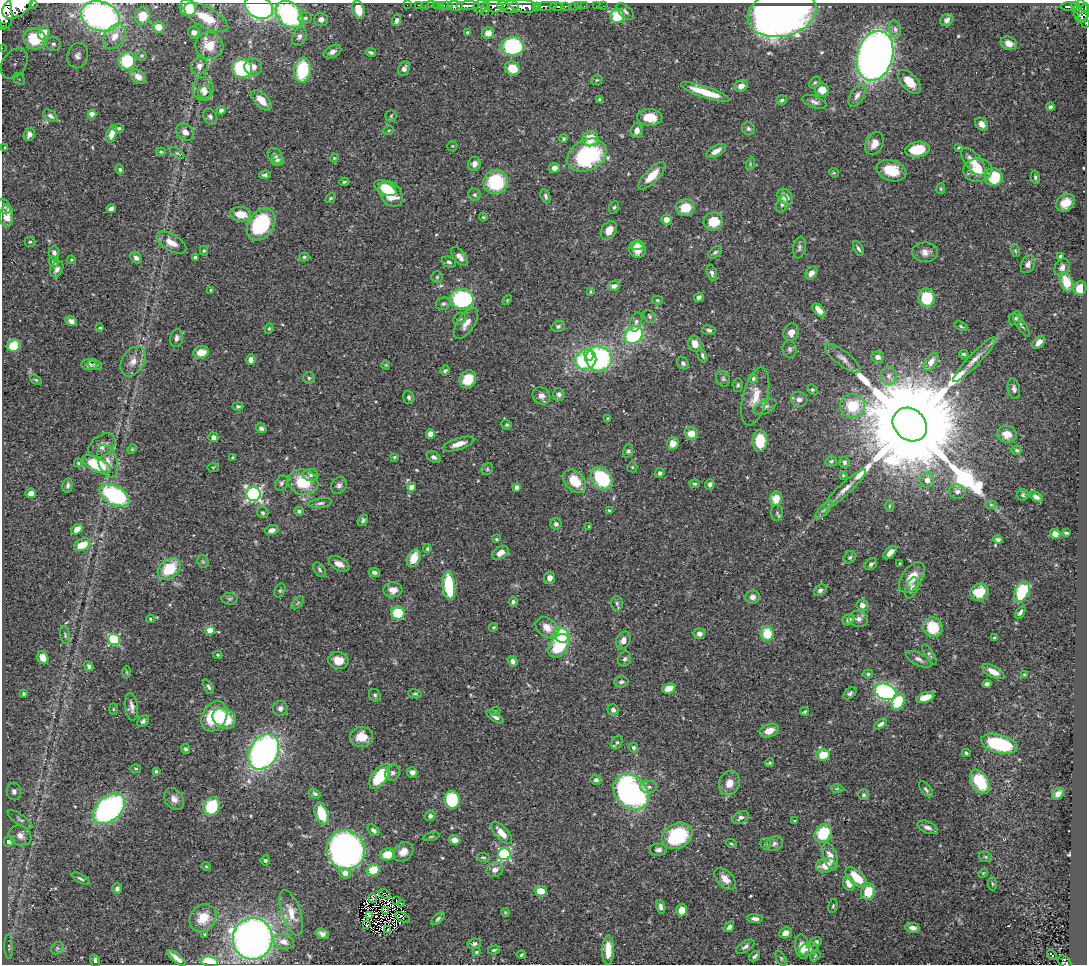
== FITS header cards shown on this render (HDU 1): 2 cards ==
NAXIS1  =                 1085
NAXIS2  =                  962

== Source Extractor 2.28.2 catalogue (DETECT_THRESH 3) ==
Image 1085 x 962 px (HDU 1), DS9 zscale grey, 1 PNG px = 1 image px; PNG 1089 x 966 px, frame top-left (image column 1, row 962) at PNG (2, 3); each listed source drawn as its Kron ellipse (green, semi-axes under 4 px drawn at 4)
Background 0.424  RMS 0.017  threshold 0.0519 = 3 sigma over >= 5 px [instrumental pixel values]
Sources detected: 532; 5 with non-positive FLUX_AUTO (blend fragments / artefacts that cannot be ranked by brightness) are neither listed nor drawn; of the other 527, the 500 brightest by FLUX_AUTO listed and drawn (27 fainter detections omitted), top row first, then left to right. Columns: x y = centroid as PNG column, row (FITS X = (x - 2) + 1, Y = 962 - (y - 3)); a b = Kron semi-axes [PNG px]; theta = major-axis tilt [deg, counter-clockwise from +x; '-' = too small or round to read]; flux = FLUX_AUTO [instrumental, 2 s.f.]
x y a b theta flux
34 3 3 2 - 21
407 5 2 2 - 6
419 5 3 2 - 11
425 5 2 2 - 5
431 5 2 2 - 6.5
436 5 3 2 - 12
503 5 6 3 -10 160
17 6 17 10 33 1900
441 6 4 3 - 13
447 6 6 3 0 30
455 6 8 5 -4 580
468 6 11 3 1 540
481 6 7 6 - 120
493 6 10 6 -15 290
524 6 14 6 -6 1100
546 6 11 3 5 340
557 6 7 3 -1 180
565 6 3 3 - 50
575 6 3 3 - 23
579 6 2 2 - 3.6
584 6 2 2 - 5.5
596 6 2 2 - 3.5
603 6 3 2 - 2.7
1069 6 8 3 0 130
259 7 15 10 -25 230
511 7 8 6 11 460
537 7 3 3 - 140
1076 7 5 3 - 89
188 8 9 7 -45 49
486 8 8 3 80 170
1085 8 5 2 - 110
358 9 9 6 -75 19
4 10 19 8 -82 1700
625 11 10 6 -42 3.6
1081 11 11 7 -87 190
782 13 35 23 14 930
289 14 15 11 -46 150
100 16 20 14 -19 290
143 16 9 7 80 25
617 16 7 7 - 67
1083 16 6 3 30 110
206 18 24 10 -28 29
305 18 7 5 13 2.5
321 19 7 6 - 5
397 20 6 4 70 3.8
947 20 7 5 32 4.2
1085 23 4 3 - 21
3 27 3 2 - 16
158 27 6 5 - 19
895 29 9 6 -79 4
194 32 6 5 - 5.6
44 33 7 5 60 8.2
468 33 3 3 - 1.7
488 33 6 6 - 10
115 36 14 9 54 14
299 36 10 6 62 4.9
35 39 11 10 - 46
1009 43 8 6 -26 9.4
53 44 7 7 - 3.9
209 46 14 13 - 24
513 46 11 9 -2 110
2 48 2 2 - 4.3
332 52 9 5 26 5
371 52 5 4 - 2.1
142 55 5 5 - 1.6
78 56 13 10 78 7.4
875 56 25 17 74 900
127 61 9 8 - 53
14 64 16 11 56 18
199 66 9 8 - 6.8
253 67 9 8 - 7.5
242 68 10 9 - 84
512 68 8 7 - 20
404 69 7 5 67 5.2
302 70 12 8 82 69
138 77 8 6 -35 9
19 79 6 5 - 3
597 80 6 5 - 1.8
815 82 6 4 47 1.9
910 82 14 8 -47 16
741 86 7 5 25 7.7
203 89 12 10 -85 9.5
822 90 7 6 - 15
205 92 7 6 - 3.5
705 92 25 5 -18 35
857 95 12 6 60 6.1
599 99 4 4 - 2
261 100 12 7 -45 16
782 100 5 4 - 2.6
814 102 13 6 -19 4.6
1050 107 4 4 - 3.4
221 110 4 4 - 2.5
92 114 4 4 - 18
50 116 8 5 -35 3.6
391 116 5 5 - 1.8
210 117 8 6 -57 3.3
650 117 12 8 -1 28
982 124 7 5 -44 7.4
119 128 5 4 - 2.1
748 129 7 6 - 2.7
389 130 5 3 - 1.1
637 131 8 6 78 8.8
185 132 10 7 -41 7.4
29 134 7 5 63 5
112 134 9 5 71 11
564 139 4 4 - 1.6
590 139 8 7 - 25
874 144 12 8 65 10
452 146 5 5 - 1.4
958 147 4 2 - 1.2
4 148 3 3 - 1.4
917 150 12 7 8 45
716 151 11 5 30 7.8
161 152 4 4 - 1.4
177 153 8 4 -34 1.8
587 155 21 15 27 130
275 156 8 6 -51 4.1
334 158 4 4 - 1.1
278 160 6 5 - 3.3
973 162 16 8 -51 17
474 164 7 6 - 6.7
750 164 6 4 73 1.7
554 168 5 5 - 6.2
120 170 5 4 - 1.6
978 170 14 11 2 18
891 171 15 10 -16 30
834 173 5 4 - 1.2
265 175 6 3 1 2.6
652 176 18 7 45 20
994 177 9 9 - 42
1035 177 7 4 -81 2.3
344 182 5 3 - 1.6
496 182 12 12 - 73
385 188 12 6 -27 20
941 189 5 4 - 1.4
391 194 14 10 -54 37
475 195 6 5 - 2.3
545 196 7 4 -70 2.8
785 197 9 6 -49 11
330 198 5 4 - 1.6
1065 203 10 8 36 16
782 204 9 5 69 3
4 206 8 6 -61 2.6
614 207 6 4 69 2
685 208 9 8 - 20
111 209 4 4 - 4.7
241 214 10 7 -9 21
7 216 11 6 86 14
483 217 4 4 - 1.2
666 219 5 5 - 11
713 221 10 9 - 26
261 224 17 12 54 91
609 230 10 7 59 11
30 242 5 5 - 1.6
171 242 17 8 -31 14
637 245 7 5 1 7.9
799 247 11 6 80 3.5
858 248 8 4 -61 2.9
637 250 8 7 - 12
204 251 5 4 - 1.8
1015 251 6 4 -70 1.5
715 252 8 5 37 2.6
925 252 13 10 0 9
54 253 7 5 -89 4.8
1060 256 4 3 - 2
195 257 4 3 - 2.7
304 257 5 4 - 1.7
459 257 11 6 -50 7
136 258 6 5 - 4.6
72 260 4 3 - 1.4
54 262 6 5 - 4.6
449 262 7 5 -22 2.9
1028 264 9 6 66 5.1
1062 267 9 7 64 5.3
57 269 9 6 65 5.3
712 273 8 5 -74 3.5
811 273 7 5 48 7.7
437 277 5 5 - 1.8
1066 282 10 6 -69 27
614 286 6 5 - 5.1
1080 288 7 6 - 17
211 290 3 2 - 1.2
590 291 4 3 - 1.5
699 297 5 4 - 3.4
927 298 9 8 - 50
462 299 12 10 -1 160
507 300 6 3 46 1.3
657 300 5 4 - 1.6
443 304 7 6 - 3.2
819 310 8 4 -48 10
650 316 7 5 -53 2.6
1016 318 7 6 - 2.8
460 319 7 5 33 2.3
71 321 6 4 -27 6.3
636 322 10 6 74 3.9
466 323 17 8 56 11
1021 325 13 4 -55 2.6
558 326 6 5 - 2.6
961 326 7 4 -22 1.7
100 328 4 3 - 1.5
269 328 5 3 - 1.4
709 330 7 5 -15 2.7
791 332 9 7 69 7.8
634 335 10 8 43 120
177 338 9 6 78 4.6
1039 342 8 5 47 7.1
695 344 8 6 -71 9.6
14 346 7 6 - 40
790 349 9 7 -77 3.6
201 352 8 6 14 16
964 354 4 3 - 1.7
589 355 6 4 -62 27
702 355 7 3 -65 2.2
878 357 6 5 - 5.4
843 358 21 7 -38 8.4
599 359 13 12 - 200
251 360 5 4 - 7
586 360 11 9 27 87
974 360 30 6 46 12
133 361 16 11 58 12
931 362 10 5 56 8.6
683 363 7 5 -45 3.4
89 365 7 5 -10 5.1
95 365 7 5 -18 1.9
386 365 4 4 - 1.2
445 371 5 4 - 2.2
889 376 9 8 - 6.2
309 378 6 6 - 2.4
753 378 5 5 - 2.3
468 379 9 8 - 27
723 379 8 6 -58 2.8
36 380 6 4 -29 1.7
738 385 7 5 88 2
1014 389 10 6 -78 4.3
812 390 6 4 -44 1.9
559 394 6 5 - 3.7
541 396 9 8 - 5.9
755 396 30 12 75 22
409 397 7 5 -77 2.4
799 399 8 7 - 5.7
238 406 5 4 - 2
852 406 12 12 - 39
765 407 12 6 27 4.8
608 419 4 4 - 1.6
507 425 5 4 - 1.7
910 425 18 15 -42 54000
261 428 5 4 - 3.1
430 434 4 4 - 19
691 434 7 6 - 12
1007 434 10 8 -9 13
213 437 5 4 - 4.1
760 441 11 7 89 35
673 443 6 5 - 13
458 444 16 5 18 13
102 446 15 10 35 9.2
132 449 5 4 - 1.3
1017 450 5 4 - 1.9
628 451 7 5 79 2.3
394 457 3 3 - 1.2
434 457 7 5 -31 3.8
233 458 4 3 - 2
108 461 17 9 -72 12
831 461 6 5 - 2.3
845 462 5 5 - 2.8
78 463 4 4 - 1.4
97 464 15 7 -25 67
213 467 6 4 -1 1.2
632 467 5 5 - 1.6
487 469 6 5 - 2.1
660 473 5 4 - 3.1
311 475 8 6 -1 3.2
843 475 4 4 - 1.2
602 479 13 9 -50 76
927 480 7 7 - 7.5
575 481 13 9 -45 30
303 482 15 12 -15 45
282 483 8 6 59 3
695 484 5 4 - 1.7
710 484 5 4 - 4.1
68 485 7 5 80 2.8
339 485 8 7 - 4.3
412 487 4 4 - 13
517 487 4 4 - 4.6
845 489 28 6 43 12
957 492 8 7 - 5.3
31 493 5 5 - 8.4
253 494 7 7 - 300
114 495 16 9 -29 130
1023 495 5 5 - 1.9
1036 497 7 4 -33 4.6
776 499 7 6 - 16
320 503 12 4 7 3.1
991 504 6 4 0 1.6
889 506 6 4 89 1.4
609 510 4 3 - 1.4
824 510 12 4 47 3.9
299 511 4 4 - 2.5
263 513 6 5 - 2.2
777 513 8 6 -88 2.5
363 520 6 4 57 2.5
556 524 5 5 - 3.3
589 526 4 3 - 1.2
77 529 6 4 41 8
272 530 7 5 11 6.2
1066 533 4 3 - 1.8
1055 534 5 5 - 6.7
496 539 4 3 - 1.3
998 539 5 4 - 2.7
82 545 8 6 25 24
427 549 4 4 - 1.7
500 553 9 6 32 8.6
890 553 8 4 46 8.1
850 557 6 5 - 2.4
414 558 9 6 67 20
203 561 7 5 -68 1.9
339 564 11 6 -27 7.9
871 564 7 5 41 3.2
900 564 4 3 - 1.5
169 569 13 9 40 39
319 570 8 5 -53 2.8
374 572 6 4 -9 3.4
912 577 17 10 54 21
550 578 6 5 - 7.7
449 586 14 6 -84 67
912 588 11 6 70 4.8
280 590 7 5 63 2.1
393 590 9 7 4 9.5
820 590 7 5 35 4.3
979 592 9 8 - 24
1022 592 11 7 62 64
752 597 7 6 - 5.9
230 599 8 6 1 2.5
513 602 5 4 - 2.2
298 603 8 3 46 1.4
617 603 7 6 - 3
862 605 6 6 - 6.8
1020 612 7 3 59 3.1
398 613 7 6 - 48
150 619 4 3 - 1.2
859 619 9 8 - 5.7
849 620 6 5 - 3
493 627 4 3 - 1.3
547 627 12 9 -36 14
933 627 10 9 - 38
210 630 4 4 - 20
699 634 6 5 - 5.8
767 634 7 6 - 29
65 635 9 5 -80 2.3
561 635 8 7 - 77
994 638 3 3 - 1.5
114 639 6 5 - 110
623 640 9 7 64 7
559 646 13 9 53 56
929 654 11 4 -58 2.2
218 655 4 4 - 1.4
43 658 7 5 -64 15
625 659 8 6 70 3.3
919 659 14 6 -26 5
338 660 10 8 -10 15
513 661 5 4 - 4.4
89 666 5 4 - 3
127 672 6 4 -88 1.4
993 672 12 5 -27 11
868 674 5 4 - 1.9
1025 675 4 3 - 2
621 682 7 5 1 2.7
987 684 4 4 - 3.4
209 687 8 4 -62 2.7
669 688 7 5 23 15
885 692 11 8 -20 220
24 693 3 3 - 1.7
850 693 7 5 40 2.7
415 694 7 4 -7 1.9
375 695 6 5 - 2.3
925 697 9 5 19 17
898 702 9 6 64 46
131 707 14 6 -84 6
280 708 7 7 - 4.3
113 709 6 4 -88 1.3
613 710 6 5 - 3.8
495 711 5 4 - 1.3
805 712 4 3 - 1.8
214 716 16 12 60 60
495 717 10 4 -36 4.4
224 718 12 9 -34 68
143 721 7 5 45 3.2
881 724 7 4 34 3.8
769 731 10 6 20 12
362 737 11 10 - 20
617 743 7 5 62 2.5
999 744 19 9 -16 80
633 748 5 4 - 2.1
185 749 5 4 - 2.3
264 752 19 13 58 370
966 753 4 3 - 1.9
823 755 7 6 - 27
769 763 4 3 - 1.7
136 769 5 4 - 1.6
156 771 4 3 - 1.7
412 772 5 5 - 5.8
392 773 8 7 - 4.1
380 776 14 7 55 56
596 780 5 4 - 3.4
980 782 13 8 -59 43
729 783 12 10 70 14
649 787 8 6 3 3.8
837 789 6 4 1 1.7
926 789 9 5 -53 2.9
14 792 9 7 -79 3.8
631 792 20 15 -45 360
315 794 6 4 -32 2.2
1058 794 7 5 42 6.6
864 795 5 5 - 2.4
174 799 12 9 -56 7.3
452 800 9 7 -78 83
211 806 9 8 - 51
109 809 18 12 41 290
322 814 11 6 -71 41
430 816 5 5 - 3.5
741 817 9 5 31 4.3
20 819 14 5 -35 3.8
795 821 4 3 - 1.2
928 827 10 6 -23 6.4
373 830 7 4 -45 3.3
502 833 14 6 -48 15
823 833 10 8 53 46
20 835 11 9 -30 9.2
677 836 16 12 29 97
431 837 8 3 11 1.6
454 840 6 4 -7 8.2
9 841 5 5 - 3.7
774 843 8 7 - 3.4
731 844 6 3 -20 1.6
766 844 6 5 - 2
346 850 20 19 - 490
658 850 8 6 -1 4.8
403 852 11 8 39 11
387 854 8 6 8 22
504 854 6 6 - 160
830 856 14 7 -72 11
483 857 6 4 -6 1.7
985 857 7 5 -21 1.9
265 860 5 5 - 2.2
826 865 10 7 15 15
206 866 4 4 - 1.2
373 870 6 5 - 30
495 870 8 7 - 7.4
345 873 5 5 - 9.2
983 873 5 4 - 1.3
856 877 13 7 -42 34
81 879 10 4 -30 2.5
725 879 13 8 -46 10
849 883 8 5 -69 11
992 884 7 3 -82 1.6
117 889 5 4 - 3.8
541 891 6 5 - 16
868 891 8 7 - 28
385 894 6 3 -31 1.3
373 898 5 3 - 1.9
397 901 3 2 - 1.3
401 903 4 2 - 1.4
833 906 7 4 80 1.8
661 907 7 4 -78 4.5
385 910 3 2 - 1.1
682 910 6 5 - 15
505 912 4 3 - 1.2
291 913 24 9 -71 15
369 916 4 3 - 1.2
402 917 8 2 -29 3.1
203 918 14 12 46 20
438 919 8 4 41 2.2
755 919 7 4 -6 4.6
366 924 2 2 - 1.6
729 927 6 4 51 3.6
913 928 7 5 -9 5.8
388 930 2 2 - 2
785 933 6 5 - 6.8
205 934 3 3 - 1.1
322 934 7 5 -20 4
253 939 21 20 - 630
284 942 10 7 -15 6.2
816 942 6 5 - 3.3
474 944 7 5 8 3.3
802 946 12 7 -82 12
9 947 12 4 -88 2.9
745 947 10 5 33 3.6
57 948 7 5 47 2.6
809 949 9 6 21 4.2
494 950 6 3 14 1.8
608 950 15 6 89 19
476 952 4 3 - 1.3
521 955 4 3 - 1.6
1052 955 6 3 -52 4.4
755 956 6 3 43 2.8
815 956 6 4 47 1.8
176 958 11 4 -40 6.6
781 958 8 4 -63 2
95 961 6 5 - 3.7
210 962 8 5 -8 37
1065 962 7 5 -37 76
At the frame edge (FLAGS 8, measured only in part): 12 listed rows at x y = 34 3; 17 6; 259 7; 188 8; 1085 8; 4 10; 100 16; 1085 23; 3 27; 2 48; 210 962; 1065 962
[27 fainter detections neither listed nor drawn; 5 non-positive-flux detections neither listed nor drawn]